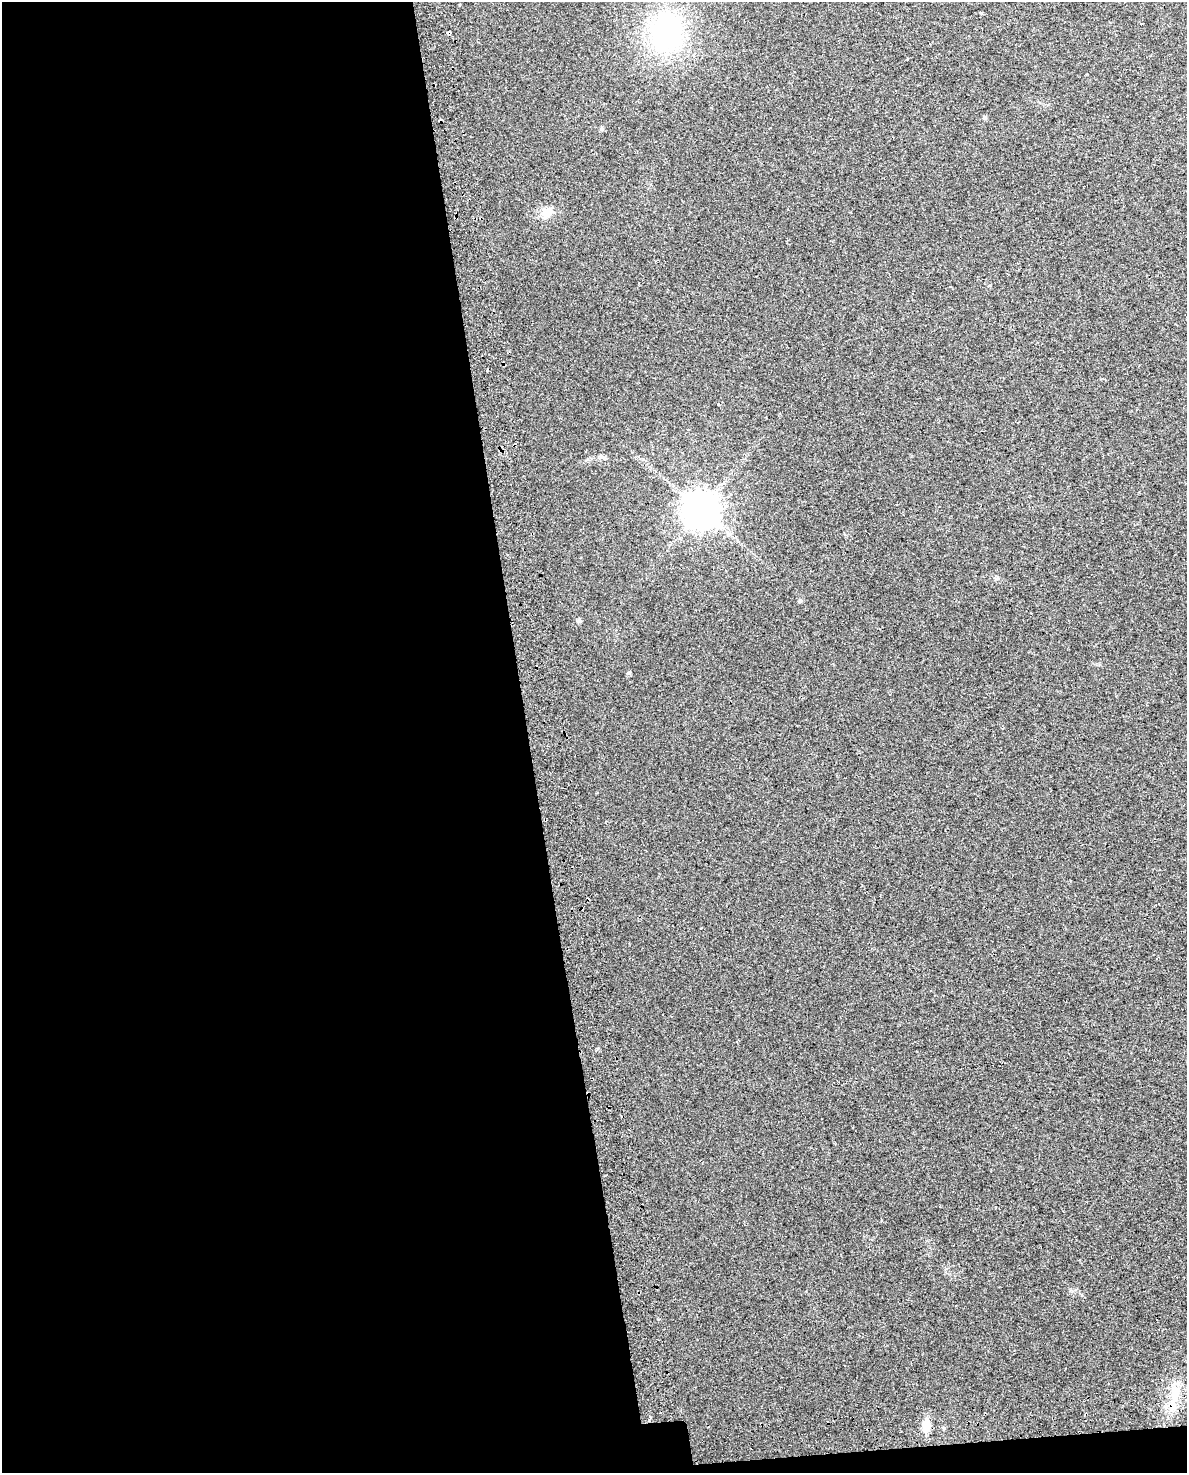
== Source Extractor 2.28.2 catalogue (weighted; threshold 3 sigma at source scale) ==
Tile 9 of 4 x 3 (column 1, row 3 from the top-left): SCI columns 49-1233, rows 112-1582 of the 4835 x 4593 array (HDU 1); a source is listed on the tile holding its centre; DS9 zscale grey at full resolution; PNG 1189 x 1475 px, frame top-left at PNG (2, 2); no overlay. Shown black and unused: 45% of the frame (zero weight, under 2 of 3 exposures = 4% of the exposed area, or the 3 px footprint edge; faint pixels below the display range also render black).
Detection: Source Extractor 2.28.2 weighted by HDU 2 'WHT'; one run over the whole footprint, this tile lists its part. Background 0.0222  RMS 0.01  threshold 0.0457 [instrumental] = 3 sigma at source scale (4.5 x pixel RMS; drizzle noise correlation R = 1.50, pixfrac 1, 0.0396/0.0396 arcsec/px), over >= 5 px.
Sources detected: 12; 2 cosmic-ray / hot-pixel residue — not listed; the other 10 listed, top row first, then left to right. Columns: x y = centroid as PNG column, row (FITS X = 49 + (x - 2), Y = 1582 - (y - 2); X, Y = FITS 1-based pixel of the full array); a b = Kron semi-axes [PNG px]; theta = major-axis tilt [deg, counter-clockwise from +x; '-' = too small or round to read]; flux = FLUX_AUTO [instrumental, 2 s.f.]
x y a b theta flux
666 32 35 29 -88 170
449 33 4 3 - 15
985 118 5 5 - 1.7
602 129 5 5 - 2.1
547 212 14 11 40 9.8
700 509 10 10 - 2200
800 601 5 4 - 1.6
579 620 5 5 - 2.1
629 673 5 4 - 1.5
926 1425 13 10 -83 10
Overlapping masked pixels (flux is a lower limit): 1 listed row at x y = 449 33
Unlisted compact peaks at least as high as the median listed source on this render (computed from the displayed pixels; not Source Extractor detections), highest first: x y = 996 579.